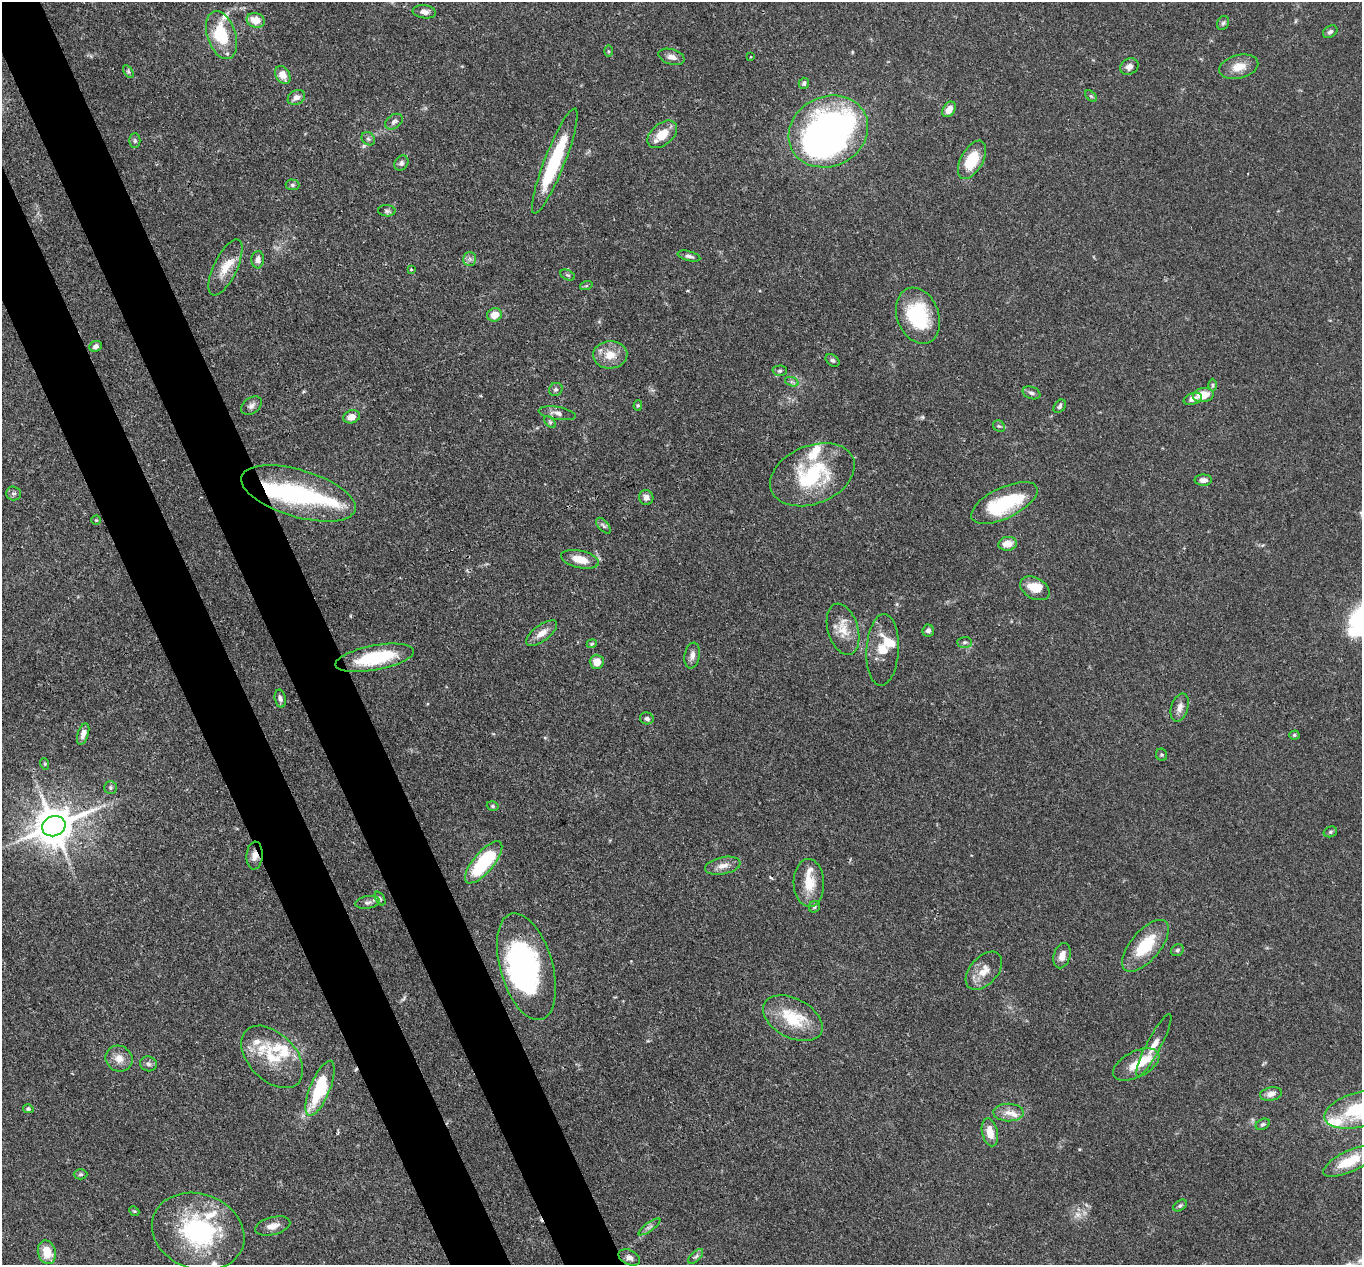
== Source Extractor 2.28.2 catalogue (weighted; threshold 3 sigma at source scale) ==
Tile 11 of 4 x 4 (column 3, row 3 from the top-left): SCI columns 2816-4175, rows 1600-2862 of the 5639 x 5584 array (HDU 1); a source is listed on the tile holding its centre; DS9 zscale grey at full resolution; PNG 1364 x 1267 px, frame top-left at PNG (2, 2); each listed source drawn as its Kron ellipse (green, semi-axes under 4 px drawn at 4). Shown black and unused: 8% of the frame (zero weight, under 3 of 4 exposures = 8% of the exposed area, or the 3 px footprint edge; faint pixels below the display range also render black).
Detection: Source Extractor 2.28.2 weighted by HDU 2 'WHT'; one run over the whole footprint, this tile lists its part. Background 0.0914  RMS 0.0038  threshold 0.0172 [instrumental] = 3 sigma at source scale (4.5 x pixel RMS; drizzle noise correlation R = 1.50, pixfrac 1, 0.05/0.05 arcsec/px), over >= 5 px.
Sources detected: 146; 1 too faint to see at this stretch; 7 inside a brighter object's white glare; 2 cosmic-ray / hot-pixel residue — neither listed nor drawn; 18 inside a brighter listed object's ellipse — not listed separately; the other 118 listed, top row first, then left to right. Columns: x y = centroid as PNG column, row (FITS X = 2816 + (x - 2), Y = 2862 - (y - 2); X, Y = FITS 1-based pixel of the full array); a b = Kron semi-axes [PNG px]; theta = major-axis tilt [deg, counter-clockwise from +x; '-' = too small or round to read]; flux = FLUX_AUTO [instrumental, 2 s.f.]
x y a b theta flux
424 12 12 6 -7 1.9
256 20 9 7 -17 4.9
1223 23 7 5 61 0.82
1330 32 8 5 33 1.1
221 35 25 14 -72 18
608 51 5 4 - 0.42
672 57 13 7 -17 2.3
750 57 2 2 - 0.35
1129 66 9 7 29 2.1
1239 67 20 11 14 5.6
128 71 7 4 -59 0.66
283 75 9 7 -58 4.1
804 83 5 5 - 0.95
1091 96 7 4 -44 0.56
296 97 9 7 32 2.1
949 109 8 6 58 3.3
394 122 10 6 34 1.3
828 131 41 35 26 170
662 134 17 10 40 6.4
368 139 7 6 - 0.96
135 141 7 5 -90 0.8
972 160 21 11 61 13
555 161 56 10 69 29
401 163 8 6 52 1.2
292 185 7 5 -3 0.79
387 211 9 5 -3 0.93
689 256 12 5 -14 1.1
470 259 7 6 - 1.3
258 260 8 6 86 1.8
225 267 30 11 64 7.4
411 269 3 3 - 0.62
568 275 8 5 -26 0.68
586 286 6 4 18 0.46
494 315 7 6 - 5.4
918 316 29 21 -68 28
96 346 6 5 - 1.2
610 355 17 13 3 6.4
833 360 7 5 -37 0.79
780 371 7 5 1 0.71
792 382 7 4 -18 0.82
1213 385 6 4 90 0.63
556 389 7 6 - 1.1
1031 393 9 6 -21 1.3
1203 395 10 7 9 7.5
1193 399 9 5 18 2
638 405 5 4 - 0.48
251 406 11 7 36 1.6
1060 406 7 5 52 1
557 413 19 6 -10 2.2
352 417 8 6 18 3.1
550 422 7 4 -45 0.66
999 426 6 5 - 0.68
812 475 44 29 22 32
1203 480 9 5 0 1.8
14 493 7 7 - 0.99
298 493 59 23 -16 48
646 497 7 7 - 1.6
1004 503 36 15 25 29
96 520 4 4 - 0.43
603 526 9 5 -49 0.99
1008 544 9 7 9 4.3
580 559 19 8 -13 6
1035 588 16 10 -29 6.7
843 629 26 15 -73 7.2
928 631 6 5 - 1.2
542 633 18 8 36 3.8
965 642 7 5 1 0.81
592 644 5 4 - 0.46
883 650 36 16 87 9.3
692 655 13 7 80 2.1
375 658 40 12 11 24
597 662 7 7 - 4.4
280 698 9 5 -78 1.1
1180 708 14 8 73 2.5
647 718 7 6 - 1.1
83 734 11 5 72 2.1
1294 735 5 4 - 0.58
1161 755 6 5 - 0.61
45 764 6 3 -72 0.38
110 787 6 6 - 0.65
493 806 6 4 -18 0.62
54 826 12 10 23 1200
1330 832 7 5 16 0.69
255 856 14 8 85 2.7
484 862 26 10 50 29
723 866 18 8 11 3.2
809 883 24 15 -88 8.7
380 899 7 4 -62 0.66
368 902 12 6 9 1.4
814 907 6 5 - 0.66
1145 946 31 14 50 16
1177 950 7 5 35 0.78
1062 956 13 8 74 3
526 967 55 26 -74 61
984 971 22 14 48 5.6
793 1018 32 19 -28 17
1154 1045 35 7 62 4.6
272 1057 37 23 -46 16
119 1059 14 12 -30 3.9
148 1064 8 7 - 1.2
1136 1064 25 13 27 7.4
320 1088 29 10 67 25
1271 1094 11 6 10 2.5
28 1109 5 4 - 0.81
1359 1110 35 17 14 27
1009 1113 15 9 -2 3.3
1263 1124 7 5 27 0.82
990 1132 14 7 -77 5.3
1350 1161 29 10 25 10
81 1174 7 5 2 0.67
1180 1206 7 5 37 0.75
134 1211 5 4 - 0.49
273 1226 18 9 15 3.2
649 1227 13 4 35 1.1
198 1232 47 37 -20 50
47 1252 12 9 -76 6.6
696 1256 9 4 44 0.88
629 1257 11 7 -27 1.8
Overlapping masked pixels (flux is a lower limit): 2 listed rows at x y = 298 493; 255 856
Isophote crosses this tile's border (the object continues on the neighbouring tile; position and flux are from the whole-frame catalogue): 1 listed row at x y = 1359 1110